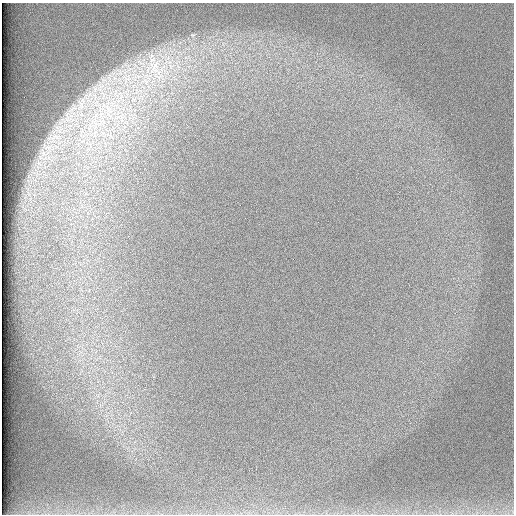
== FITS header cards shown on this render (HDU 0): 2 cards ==
NAXIS1  =                  512 /
NAXIS2  =                  512 /

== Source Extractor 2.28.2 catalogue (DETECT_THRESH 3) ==
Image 512 x 512 px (HDU 0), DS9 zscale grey, 1 PNG px = 1 image px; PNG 516 x 516 px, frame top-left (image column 1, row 512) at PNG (2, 3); no overlay
Background 98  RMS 2.8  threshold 8.47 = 3 sigma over >= 5 px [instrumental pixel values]
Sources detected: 7; all 7 listed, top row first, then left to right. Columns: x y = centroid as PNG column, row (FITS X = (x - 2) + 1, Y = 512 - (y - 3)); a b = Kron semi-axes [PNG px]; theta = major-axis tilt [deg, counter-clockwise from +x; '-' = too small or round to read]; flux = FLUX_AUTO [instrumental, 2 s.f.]
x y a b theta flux
155 67 30 28 9 14000
81 105 15 4 -74 890
109 110 19 10 -83 3800
96 115 10 5 36 1000
71 116 8 5 0 820
56 137 20 7 18 2100
48 147 8 4 -18 580